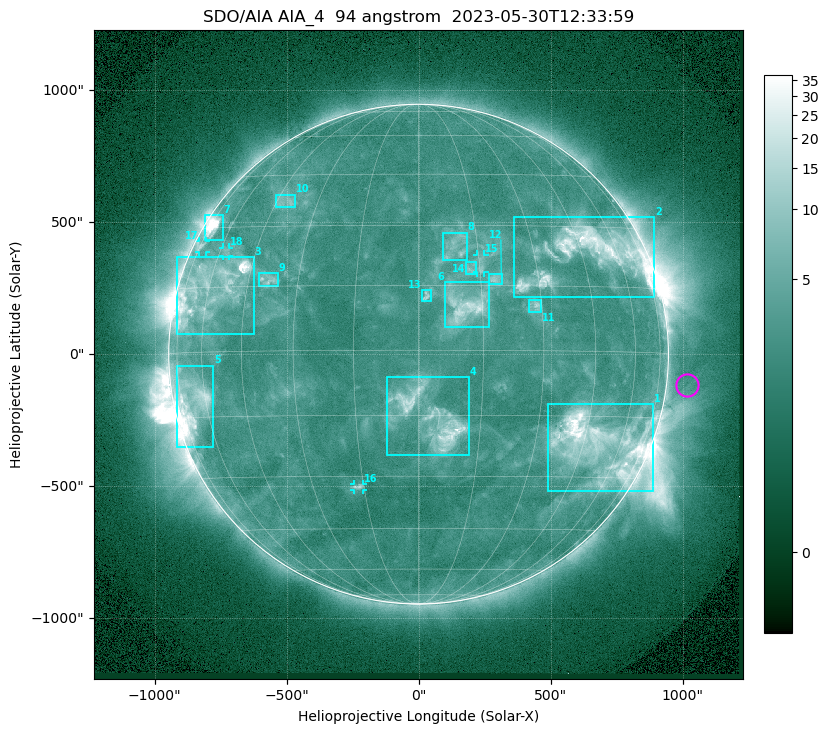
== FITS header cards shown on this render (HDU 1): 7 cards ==
TELESCOP= 'SDO/AIA '           / For AIA: SDO/AIA
INSTRUME= 'AIA_4   '           / For AIA: AIA_ATA1, AIA_ATA2, AIA_ATA3 or AIA_AT
WAVELNTH=                   94 / [angstrom] Wavelength
WAVEUNIT= 'angstrom'           / Wavelength unit: angstrom
DATE-OBS= '2023-05-30T12:33:59.130' / [ISO] Date when observation started; ISO 8
CTYPE1  = 'HPLN-TAN'           / CTYPE1: HPLN
CTYPE2  = 'HPLT-TAN'           / CTYPE2: HPLT

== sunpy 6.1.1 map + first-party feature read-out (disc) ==
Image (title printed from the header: SDO/AIA AIA_4  94 angstrom  2023-05-30T12:33:59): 1024 x 1024 px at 2.4 arcsec/px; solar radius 947 arcsec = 394 px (full disc in frame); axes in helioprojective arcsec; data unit not stated in the header (colour bar unlabelled)
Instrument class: DISC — disc imager (sunpy class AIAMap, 94 A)
Bright regions (active regions / flare kernels): reference = the median radial profile (limb darkening/brightening removed); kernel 9 px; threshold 5 sigma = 3.78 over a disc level ~2.54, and >= 1.15x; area >= 12 px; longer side >= 9 px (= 22 arcsec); searched inside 0.97 R_sun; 18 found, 18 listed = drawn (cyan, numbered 1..; 4 of them under ~33 arcsec drawn as corner ticks so the feature stays visible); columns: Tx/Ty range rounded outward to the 5 arcsec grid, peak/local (2 s.f.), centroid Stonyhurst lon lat
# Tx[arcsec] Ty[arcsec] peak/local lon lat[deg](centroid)
1 490..890 -520..-190 15 +50 -22
2 360..895 215..520 10 +48 +23
3 -915..-625 75..370 21 -58 +15
4 -120..190 -385..-85 8.1 +3 -16
5 -920..-775 -350..-40 12 -66 -11
6 100..270 100..275 6.9 +11 +10
7 -810..-740 435..525 15 -70 +30
8 90..185 355..460 3.3 +9 +24
9 -605..-530 255..310 4.1 -39 +17
10 -540..-465 555..605 3.3 -42 +37
11 415..465 160..205 4.5 +28 +10
12 265..315 265..305 4.6 +19 +17
13 15..50 200..245 4.4 +2 +13
14 180..220 305..350 3.4 +13 +19
15 220..250 310..380 3.6 +15 +20
16 -245..-210 -515..-490 3.5 -17 -33
17 -830..-805 385..430 3.5 -72 +25
18 -740..-715 370..405 2.9 -57 +24
Off-limb structures (1.02-1.3 R_sun): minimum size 162 px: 2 found; the strongest spans PA ~225..305 deg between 1.02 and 1.3 R_sun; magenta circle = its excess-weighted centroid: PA ~265 deg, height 1.08 R_sun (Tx ~1015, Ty ~-115 arcsec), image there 1.5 x the reference